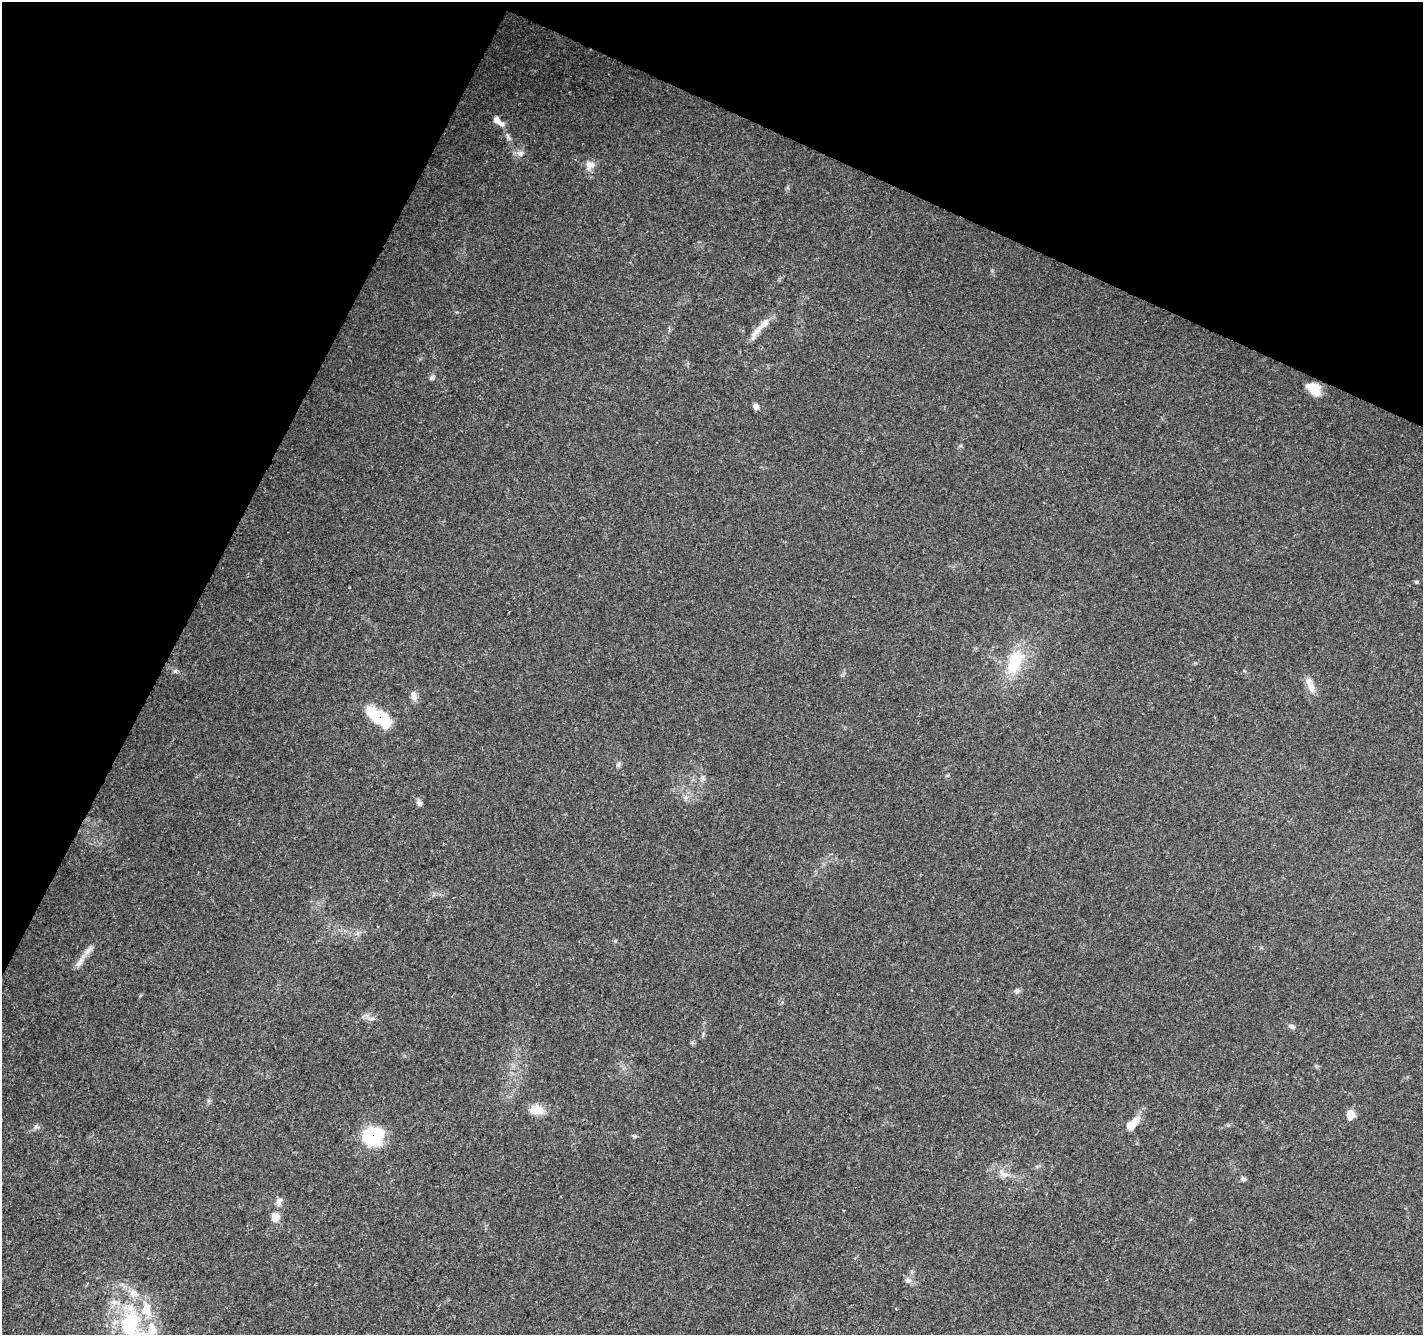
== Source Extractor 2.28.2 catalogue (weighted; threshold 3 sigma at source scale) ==
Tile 2 of 4 x 4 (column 2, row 1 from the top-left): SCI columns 1430-2850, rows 4267-5599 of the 5693 x 5801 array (HDU 1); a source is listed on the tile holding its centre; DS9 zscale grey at full resolution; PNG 1425 x 1337 px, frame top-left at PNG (2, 2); no overlay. Shown black and unused: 24% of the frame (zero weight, under 3 of 4 exposures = <1% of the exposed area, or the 3 px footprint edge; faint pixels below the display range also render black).
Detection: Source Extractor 2.28.2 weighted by HDU 2 'WHT'; one run over the whole footprint, this tile lists its part. Background 0.0203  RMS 0.0035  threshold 0.016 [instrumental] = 3 sigma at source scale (4.5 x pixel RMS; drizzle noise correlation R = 1.50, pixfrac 1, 0.0396/0.0396 arcsec/px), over >= 5 px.
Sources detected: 37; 1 inside a brighter object's white glare — not listed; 5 inside a brighter listed object's ellipse — not listed separately; the other 31 listed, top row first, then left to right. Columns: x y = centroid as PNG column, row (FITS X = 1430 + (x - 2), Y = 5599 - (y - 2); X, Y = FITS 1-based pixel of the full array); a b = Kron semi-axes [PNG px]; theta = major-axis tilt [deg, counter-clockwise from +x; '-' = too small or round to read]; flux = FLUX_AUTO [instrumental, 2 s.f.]
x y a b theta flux
498 121 18 7 -37 2.6
520 153 11 7 7 1.7
590 164 12 11 - 2.6
757 331 29 7 52 3.7
432 377 8 7 - 0.93
1314 389 17 11 -37 5.4
756 406 7 6 - 1.4
1416 582 6 4 -2 0.51
1015 662 35 17 69 15
175 671 6 5 - 0.67
1310 685 23 8 -68 3.4
413 696 13 8 -79 1.8
378 717 20 11 -35 22
618 765 8 5 60 0.75
703 778 9 3 -58 0.71
419 803 8 6 -51 1
80 962 16 7 51 2.3
1017 990 8 6 11 0.9
371 1019 8 4 19 0.79
1292 1027 9 6 -28 1
536 1109 16 10 -7 5.9
1350 1115 10 7 80 4.2
1132 1124 21 9 43 4.8
36 1127 7 6 - 0.87
372 1135 17 15 -5 28
1003 1174 14 8 -34 2.6
1243 1179 6 6 - 0.74
279 1201 10 7 64 1.5
275 1217 11 10 - 2.7
908 1280 8 8 - 1.3
130 1323 45 28 81 33
Overlapping masked pixels (flux is a lower limit): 2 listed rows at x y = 378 717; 372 1135
Isophote crosses this tile's border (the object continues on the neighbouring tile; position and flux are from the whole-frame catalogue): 1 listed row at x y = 130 1323